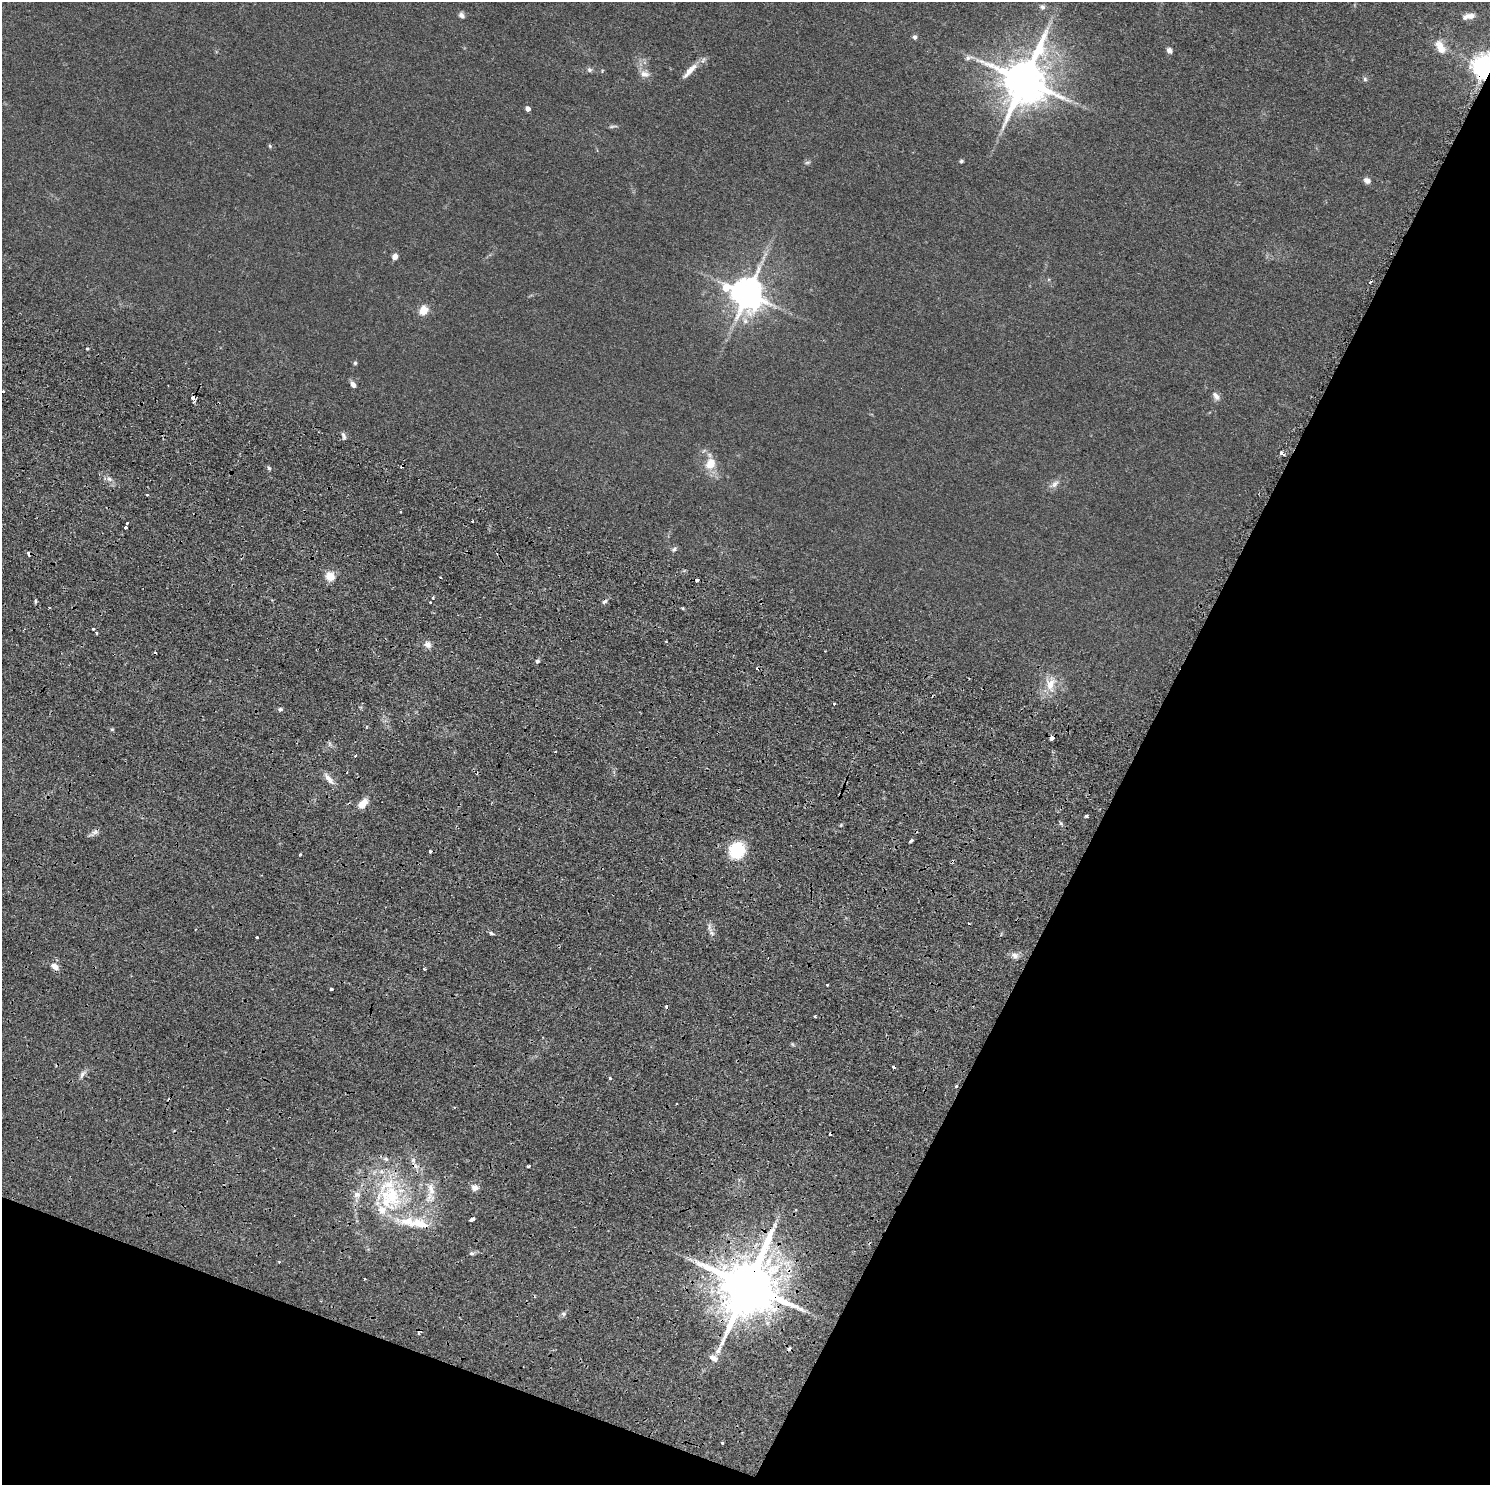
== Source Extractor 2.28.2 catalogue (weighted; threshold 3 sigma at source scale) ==
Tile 15 of 4 x 4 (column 3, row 4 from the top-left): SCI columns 3003-4490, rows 344-1826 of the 6005 x 6486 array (HDU 1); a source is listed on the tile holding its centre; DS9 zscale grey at full resolution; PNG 1492 x 1487 px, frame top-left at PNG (2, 2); no overlay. Shown black and unused: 29% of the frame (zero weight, under 2 of 4 exposures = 3% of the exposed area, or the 3 px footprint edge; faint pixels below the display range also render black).
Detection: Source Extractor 2.28.2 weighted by HDU 2 'WHT'; one run over the whole footprint, this tile lists its part. Background 0.0343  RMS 0.0054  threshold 0.0242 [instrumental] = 3 sigma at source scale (4.5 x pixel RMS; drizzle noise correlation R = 1.50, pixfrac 1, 0.05/0.05 arcsec/px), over >= 5 px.
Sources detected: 109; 12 cosmic-ray / hot-pixel residue — not listed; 4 inside a brighter listed object's ellipse — not listed separately; the other 93 listed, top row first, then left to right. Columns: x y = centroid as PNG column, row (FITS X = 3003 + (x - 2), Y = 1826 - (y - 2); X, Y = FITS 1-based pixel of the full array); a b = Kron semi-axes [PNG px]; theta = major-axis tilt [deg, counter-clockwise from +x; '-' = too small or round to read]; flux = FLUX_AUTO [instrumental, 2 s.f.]
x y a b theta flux
1042 7 8 7 - 1.6
461 15 8 6 -59 1.6
1471 16 14 8 -4 3.4
915 37 6 6 - 1.2
1440 47 23 13 -58 7.1
1169 50 6 5 - 2.2
969 58 15 7 7 2.4
1485 67 7 7 - 560
589 70 7 6 - 1.2
602 71 5 3 - 0.41
690 71 26 7 47 5.4
644 74 13 10 -5 3.4
1365 79 6 6 - 0.92
1024 80 14 12 70 2300
528 109 4 4 - 3.1
612 126 13 3 6 0.95
270 146 5 5 - 0.63
961 161 4 4 - 0.77
807 163 10 4 5 0.86
1367 181 9 7 -29 2.1
765 254 8 4 69 1.4
395 256 6 6 - 2.6
747 294 11 9 -23 1100
424 310 10 8 60 6.6
745 321 9 8 - 2.7
87 349 3 3 - 0.56
355 363 6 5 - 0.75
353 385 9 6 -52 2
3 391 3 3 - 0.92
1216 396 11 7 -49 2.6
193 398 4 3 - 3.9
343 435 10 4 -72 1.3
1282 453 7 3 -32 2
710 464 14 11 62 7.6
269 468 6 4 -45 0.79
109 479 7 6 - 1.7
1054 484 17 7 38 2.8
147 495 3 2 - 0.77
472 521 3 2 - 0.98
127 523 3 3 - 2.6
126 527 3 3 - 2.4
674 549 7 6 - 1.2
29 553 4 4 - 1.8
330 577 5 5 - 23
697 580 3 3 - 2.4
35 601 6 3 90 0.7
430 602 3 2 - 0.87
50 608 2 2 - 0.59
683 608 4 3 - 0.54
93 629 3 3 - 1.1
97 633 3 2 - 0.52
428 645 9 7 -42 2.6
537 661 4 4 - 1.4
1050 684 20 13 85 8.8
834 704 3 3 - 0.85
280 709 5 5 - 0.9
1051 738 4 4 - 2.4
329 779 18 6 -50 3.4
363 803 11 7 47 6
1086 816 3 3 - 1.2
95 832 9 5 25 1.8
911 841 4 3 - 1.6
737 850 12 11 - 30
491 933 7 4 -35 0.86
712 933 7 4 -70 1.3
257 937 3 3 - 1.5
1015 955 9 6 -51 2
54 966 10 7 -32 3.1
424 969 3 2 - 0.72
827 985 3 3 - 0.85
331 989 3 3 - 1.3
815 1016 3 3 - 0.74
82 1074 9 6 64 1.7
610 1078 3 3 - 0.92
956 1086 3 3 - 1.6
454 1107 3 3 - 0.54
386 1159 6 4 -19 1
413 1160 5 5 - 1.2
529 1166 3 3 - 1.8
475 1188 9 7 -7 2.7
431 1189 17 6 -67 4.4
357 1194 9 8 - 2.7
392 1196 33 20 -67 37
796 1210 3 3 - 0.64
472 1219 5 3 - 9
420 1223 25 11 -20 11
471 1253 8 4 0 0.97
748 1285 15 13 69 4500
564 1314 6 4 -71 0.89
789 1348 4 4 - 1.7
718 1350 10 5 65 2.4
714 1358 11 7 -37 3
722 1443 3 3 - 1.6
Overlapping masked pixels (flux is a lower limit): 8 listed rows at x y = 1485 67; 193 398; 29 553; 1051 738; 956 1086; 392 1196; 748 1285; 789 1348
Isophote crosses this tile's border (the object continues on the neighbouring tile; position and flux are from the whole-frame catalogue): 1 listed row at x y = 1485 67